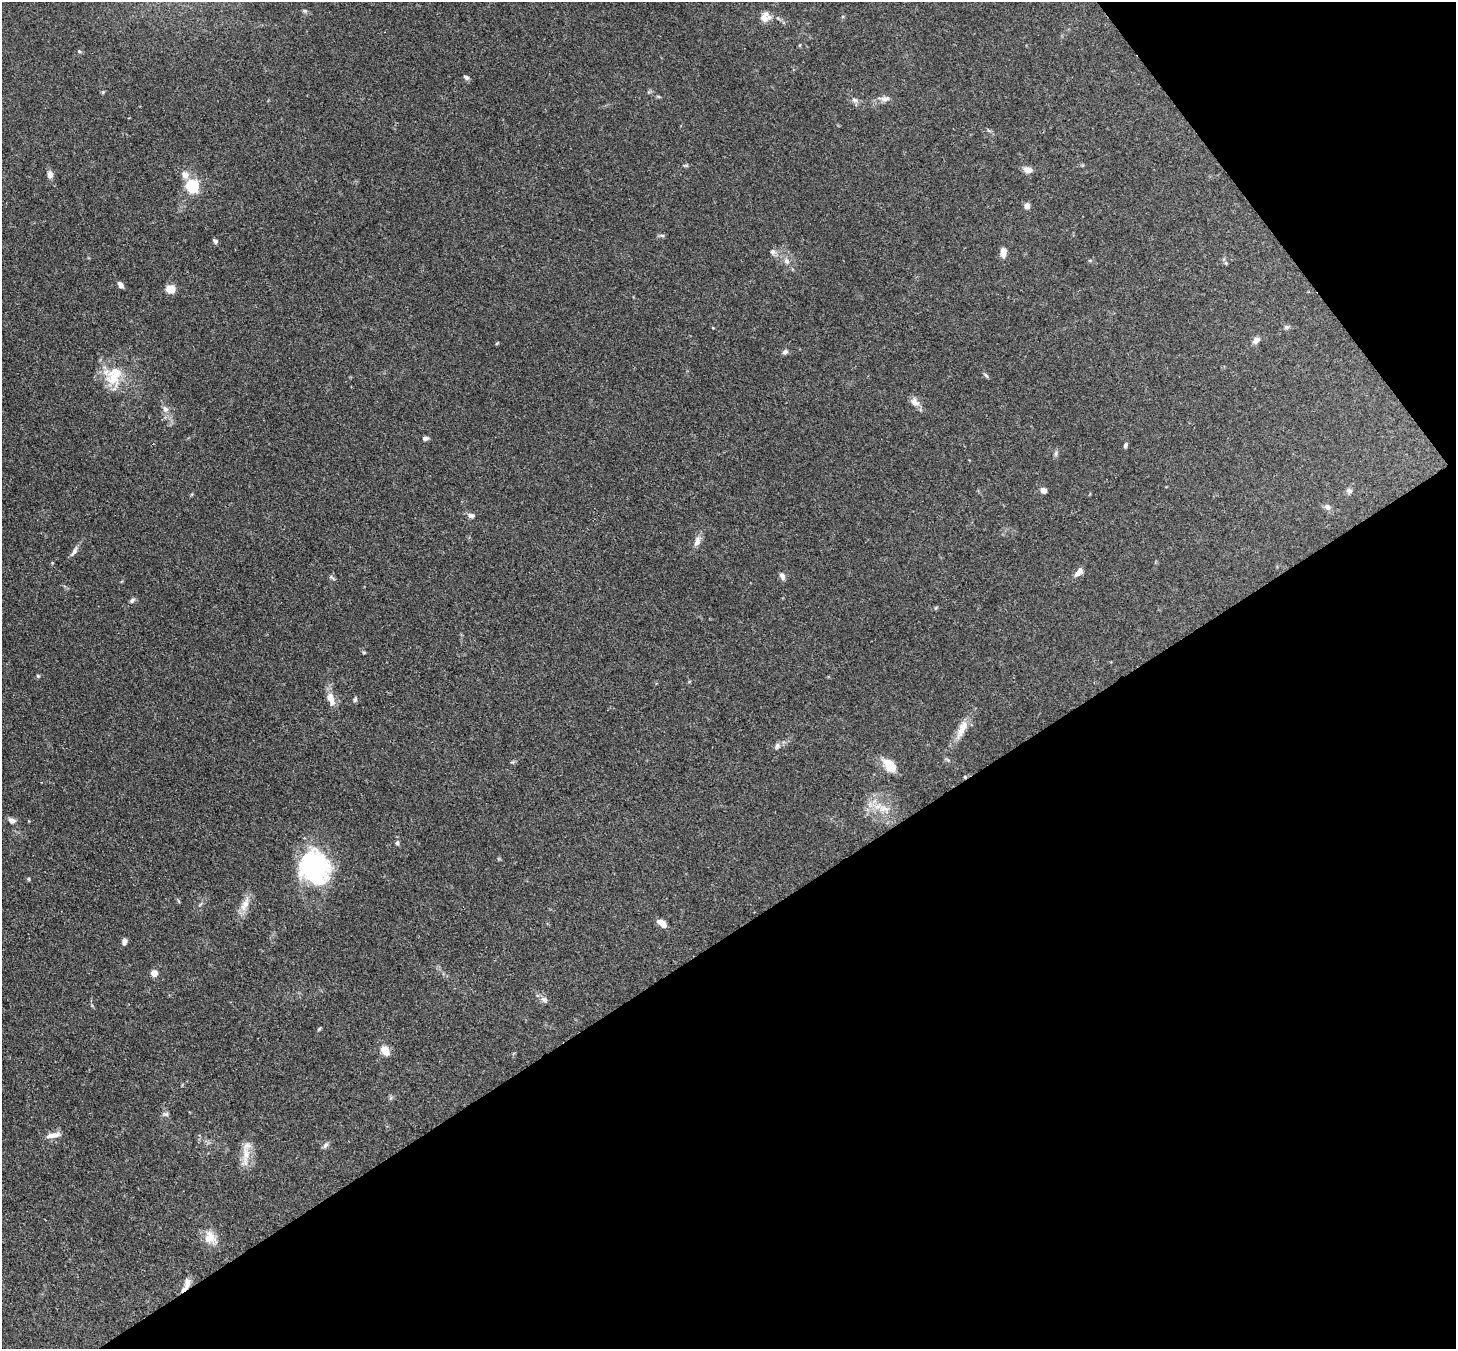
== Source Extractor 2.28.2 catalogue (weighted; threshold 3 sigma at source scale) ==
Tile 12 of 4 x 4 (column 4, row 3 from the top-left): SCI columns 4442-5895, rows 1557-2903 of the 5972 x 5944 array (HDU 1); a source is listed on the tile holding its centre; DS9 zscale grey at full resolution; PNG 1458 x 1351 px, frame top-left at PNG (2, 2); no overlay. Shown black and unused: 35% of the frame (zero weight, under 3 of 4 exposures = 7% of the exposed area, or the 3 px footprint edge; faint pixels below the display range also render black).
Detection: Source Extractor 2.28.2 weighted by HDU 2 'WHT'; one run over the whole footprint, this tile lists its part. Background 0.157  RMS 0.0047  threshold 0.0213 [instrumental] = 3 sigma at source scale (4.5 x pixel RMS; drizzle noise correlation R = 1.50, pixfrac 1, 0.05/0.05 arcsec/px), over >= 5 px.
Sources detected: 68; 1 cosmic-ray / hot-pixel residue — not listed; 2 inside a brighter listed object's ellipse — not listed separately; the other 65 listed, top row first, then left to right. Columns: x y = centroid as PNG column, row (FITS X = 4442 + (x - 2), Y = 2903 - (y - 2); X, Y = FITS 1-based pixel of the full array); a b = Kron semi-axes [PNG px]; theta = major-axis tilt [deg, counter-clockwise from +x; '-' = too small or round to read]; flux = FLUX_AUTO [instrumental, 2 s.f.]
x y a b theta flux
305 11 6 4 -17 0.68
764 18 16 10 4 3.9
79 51 6 3 -19 0.6
466 77 7 5 -38 1.2
103 92 6 3 72 0.51
658 96 6 3 -20 0.55
885 99 12 7 4 2.4
855 100 8 6 -17 1.5
1028 170 12 7 -16 2.5
50 174 9 7 -85 2
185 175 11 9 -76 3.1
192 186 6 6 - 59
1027 206 6 5 - 2.8
662 235 6 4 -2 0.82
215 241 6 5 - 1.1
773 252 7 7 - 1.4
1003 252 10 6 89 3.7
786 261 9 7 -66 2
1226 263 6 4 -71 0.67
120 284 7 5 -55 1.9
170 289 9 8 - 5.1
1286 327 7 5 -1 0.91
1256 340 9 6 42 2.3
785 352 7 6 - 1.3
986 375 8 4 -49 0.77
114 376 27 20 72 15
915 402 15 9 -39 2.9
165 409 10 7 -61 2.1
425 438 6 5 - 1.5
1125 445 6 4 71 0.97
1056 453 8 4 89 0.98
1043 490 7 6 - 2.3
1349 490 9 6 -27 1.3
1327 507 9 7 -44 1.8
471 515 10 6 -9 1.6
697 541 14 7 71 2.9
74 551 14 5 59 1.9
1079 572 12 6 50 2.8
782 576 10 6 -64 1.6
132 600 8 5 38 1.1
364 652 6 4 0 0.52
38 676 5 4 - 0.61
331 699 18 8 -74 5.3
355 700 7 5 64 0.81
962 729 28 9 66 6.4
777 746 9 5 74 1.3
890 765 15 10 -51 8.9
883 808 17 7 -9 4.6
12 820 10 6 -19 2.1
397 843 6 5 - 1.1
315 868 36 31 -67 60
28 879 4 4 - 0.65
245 904 20 9 61 4.9
662 923 10 6 -38 4.8
124 941 8 5 79 1.7
154 973 4 4 - 7.9
545 1000 8 6 -19 1.5
319 1029 5 4 - 0.55
385 1051 9 7 -61 6.2
165 1114 9 5 -1 1.2
53 1135 19 6 11 3.4
325 1145 9 5 52 1.3
246 1153 25 9 84 6.8
210 1237 17 15 -84 6.5
187 1283 14 8 83 3.1
Overlapping masked pixels (flux is a lower limit): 1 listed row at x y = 187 1283